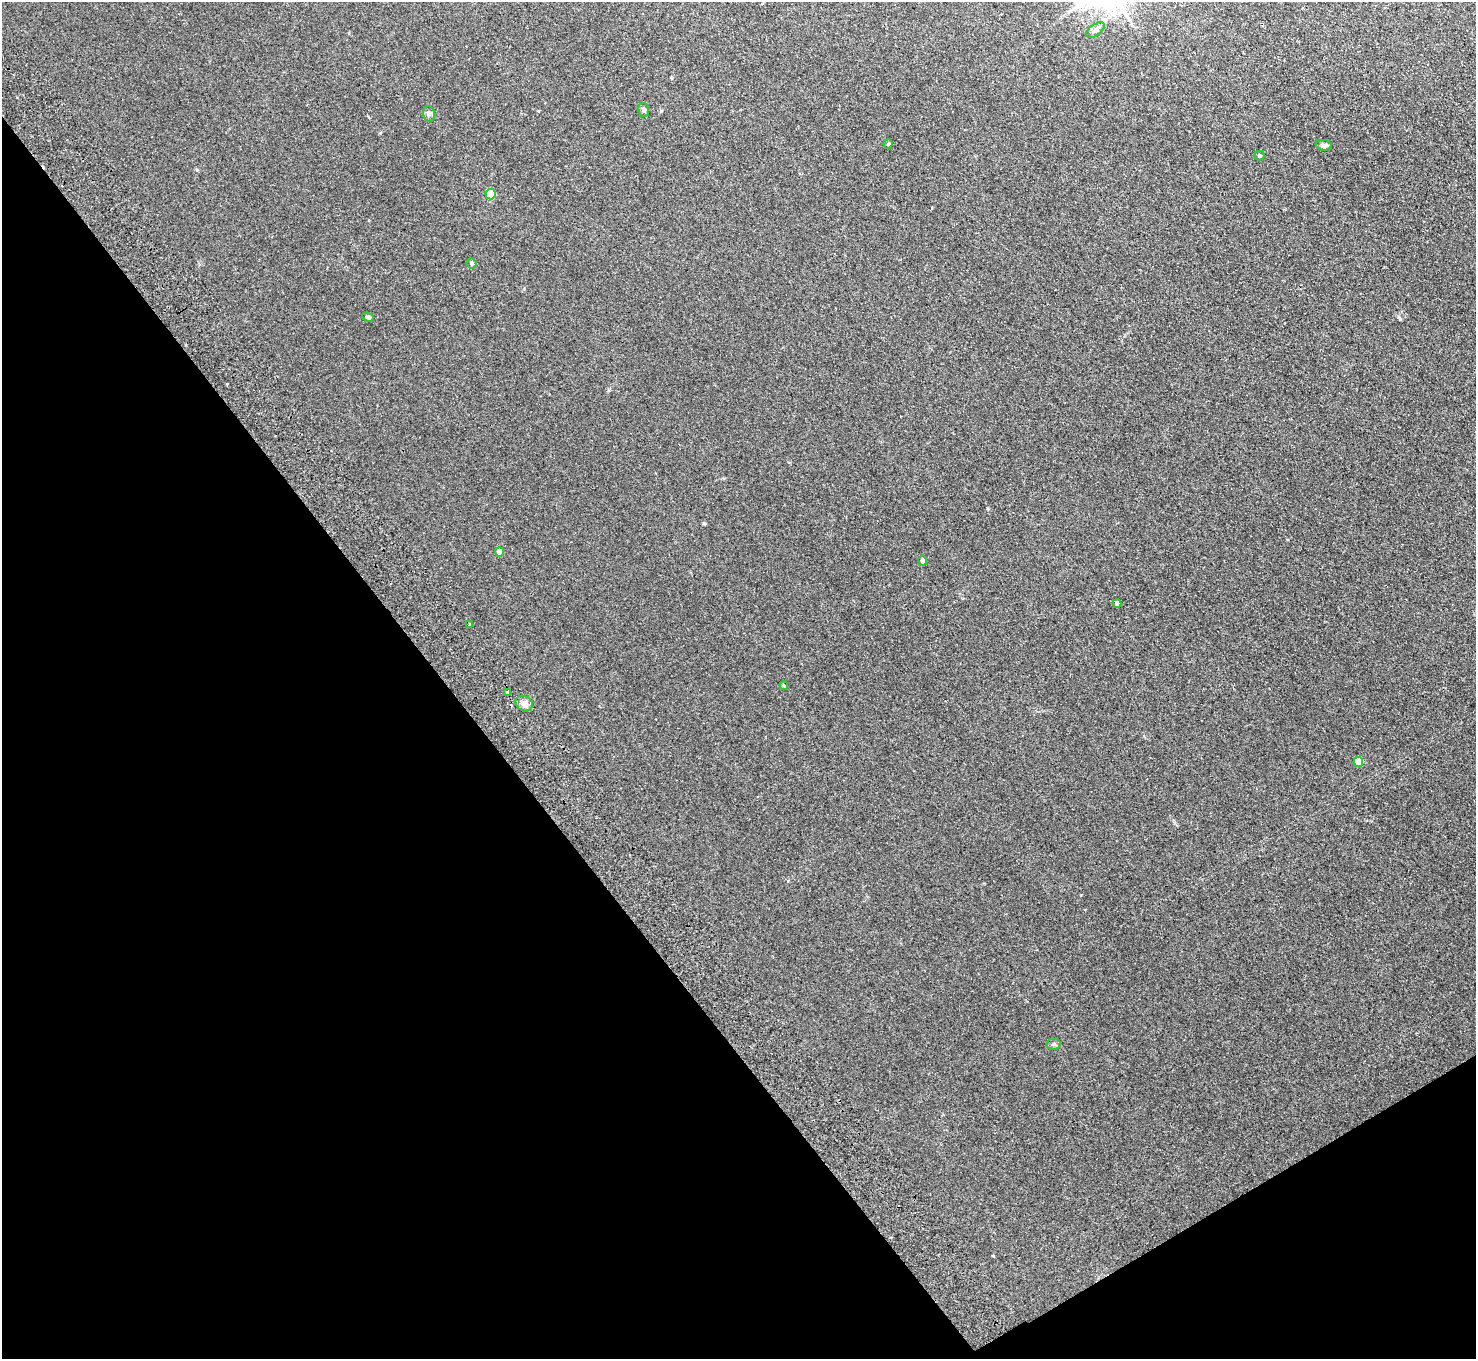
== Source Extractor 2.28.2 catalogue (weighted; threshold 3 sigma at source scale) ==
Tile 14 of 4 x 4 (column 2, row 4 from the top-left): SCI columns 1524-2997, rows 336-1692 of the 5994 x 5961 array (HDU 1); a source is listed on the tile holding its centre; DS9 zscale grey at full resolution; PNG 1478 x 1361 px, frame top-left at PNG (2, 2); each listed source drawn as its Kron ellipse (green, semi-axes under 4 px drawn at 4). Shown black and unused: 34% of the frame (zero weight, under 2 of 3 exposures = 3% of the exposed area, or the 3 px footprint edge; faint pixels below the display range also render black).
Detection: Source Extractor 2.28.2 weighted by HDU 2 'WHT'; one run over the whole footprint, this tile lists its part. Background 0.123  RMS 0.0096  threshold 0.0431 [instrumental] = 3 sigma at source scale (4.5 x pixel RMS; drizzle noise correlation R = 1.50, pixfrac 1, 0.05/0.05 arcsec/px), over >= 5 px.
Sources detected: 24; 6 cosmic-ray / hot-pixel residue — neither listed nor drawn; the other 18 listed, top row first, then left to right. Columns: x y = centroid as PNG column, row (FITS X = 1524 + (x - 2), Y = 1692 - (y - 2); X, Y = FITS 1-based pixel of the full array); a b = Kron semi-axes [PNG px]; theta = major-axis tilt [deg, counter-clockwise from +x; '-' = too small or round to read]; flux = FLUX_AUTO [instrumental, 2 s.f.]
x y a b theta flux
1095 30 11 5 36 2.8
643 110 7 5 -76 2.1
429 114 8 6 -76 2.3
888 144 4 4 - 1.1
1324 145 8 5 -7 2.6
1259 156 5 5 - 1.5
491 194 5 5 - 22
472 263 5 5 - 1.9
368 317 6 3 -22 1.5
499 552 4 4 - 8.4
923 561 5 4 - 3.4
1117 603 4 4 - 3.9
470 624 3 3 - 1.1
784 685 4 3 - 1.5
508 692 3 3 - 4.6
524 703 9 7 -35 6.5
1358 762 5 4 - 20
1054 1044 7 5 -1 1.9
Unlisted compact peaks at least as high as the median listed source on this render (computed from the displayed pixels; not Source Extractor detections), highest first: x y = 1400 319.